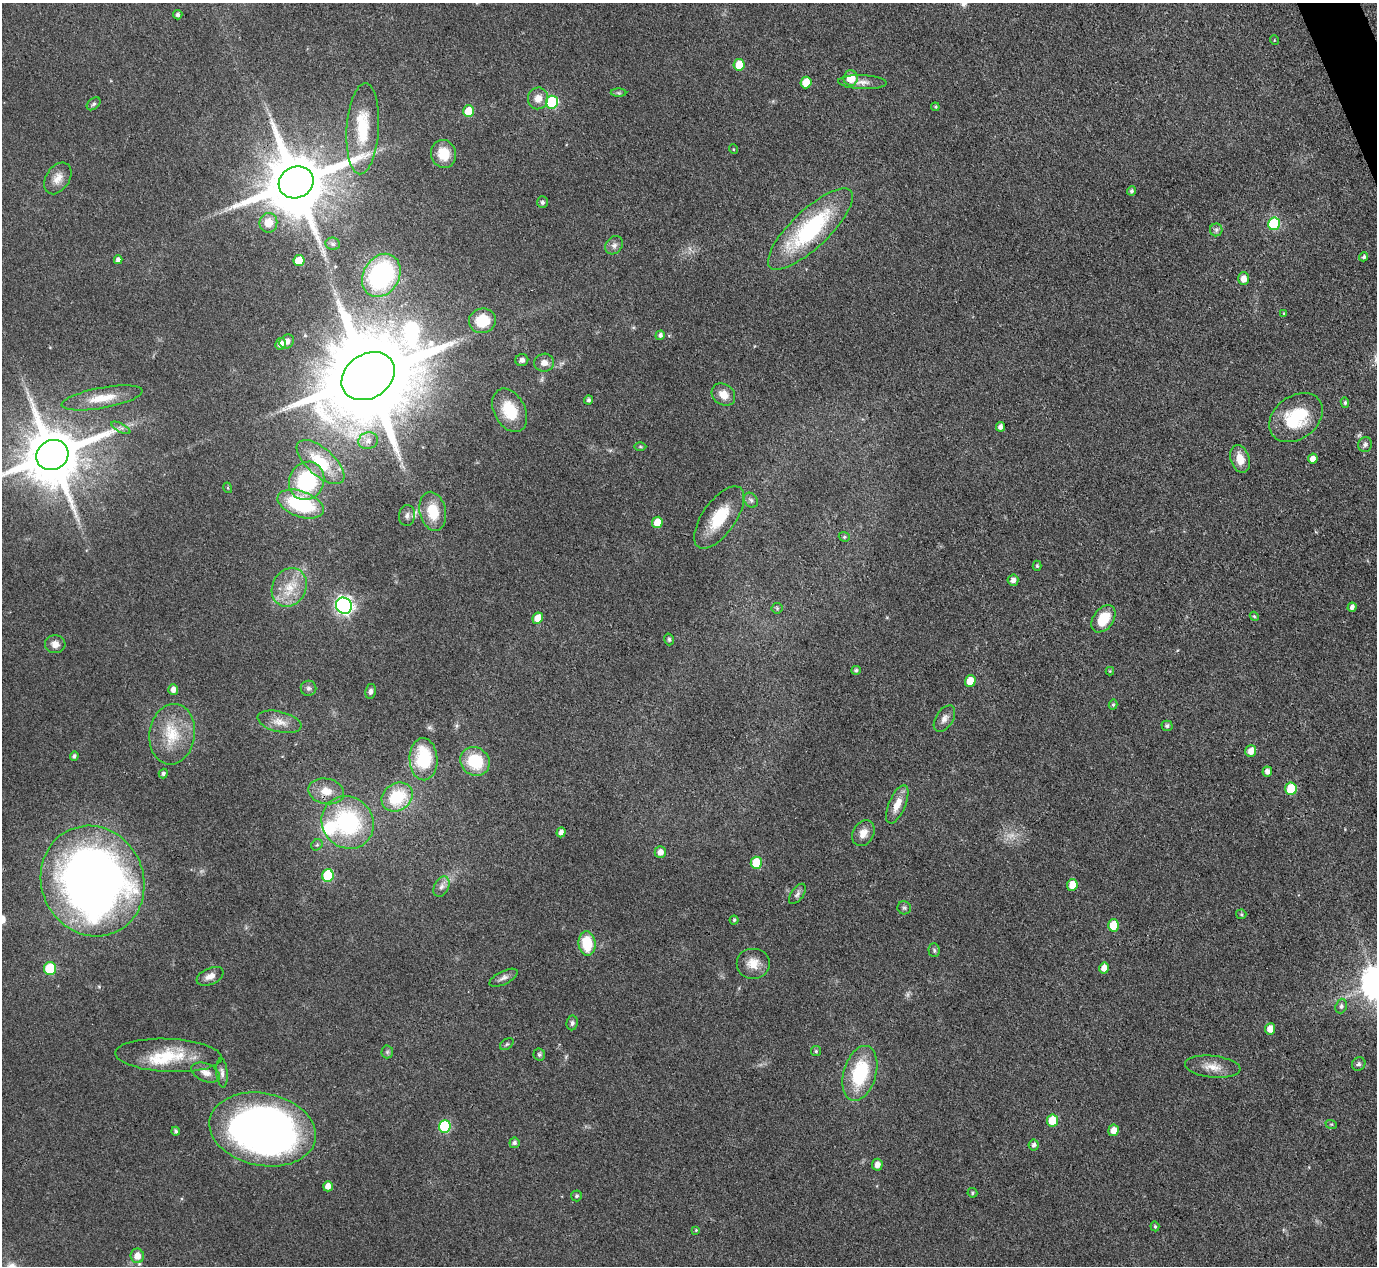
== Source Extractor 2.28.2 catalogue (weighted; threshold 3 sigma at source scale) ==
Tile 10 of 4 x 4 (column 2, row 3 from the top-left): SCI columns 1376-2750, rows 1547-2810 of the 5500 x 5490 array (HDU 1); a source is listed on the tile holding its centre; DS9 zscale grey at full resolution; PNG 1379 x 1268 px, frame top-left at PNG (2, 3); each listed source drawn as its Kron ellipse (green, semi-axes under 4 px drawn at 4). Shown black and unused: <1% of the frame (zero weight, under 3 of 4 exposures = <1% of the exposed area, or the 3 px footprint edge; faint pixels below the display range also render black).
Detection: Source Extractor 2.28.2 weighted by HDU 2 'WHT'; one run over the whole footprint, this tile lists its part. Background 0.042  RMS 0.0051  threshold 0.0229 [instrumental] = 3 sigma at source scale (4.5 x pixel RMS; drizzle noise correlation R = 1.50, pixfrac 1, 0.05/0.05 arcsec/px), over >= 5 px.
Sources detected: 150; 3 too faint to see at this stretch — neither listed nor drawn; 3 inside a brighter listed object's ellipse — not listed separately; the other 144 listed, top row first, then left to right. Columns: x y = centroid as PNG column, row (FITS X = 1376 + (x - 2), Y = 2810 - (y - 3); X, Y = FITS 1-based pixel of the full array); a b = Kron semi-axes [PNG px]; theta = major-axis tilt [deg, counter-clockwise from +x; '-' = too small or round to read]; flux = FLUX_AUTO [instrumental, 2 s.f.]
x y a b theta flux
178 15 5 5 - 1.4
1274 40 5 3 - 0.43
739 65 6 5 - 11
851 78 7 7 - 9
806 82 6 5 - 10
862 82 24 7 -2 4.2
619 93 8 4 0 0.9
538 98 11 10 - 5.1
552 102 6 6 - 40
94 104 8 5 40 1.1
935 107 4 4 - 0.56
468 111 6 5 - 10
363 129 45 16 86 24
733 149 5 3 - 0.44
443 154 14 12 -73 11
58 178 17 11 56 5.5
296 182 18 15 25 5100
1131 191 4 4 - 0.99
542 202 6 5 - 1.3
268 223 10 9 - 7
1274 224 6 6 - 40
810 229 56 18 44 59
1216 230 6 6 - 1.3
333 244 7 6 - 1.2
614 245 10 8 50 2.2
1364 257 5 4 - 1.1
118 260 4 4 - 1.9
299 261 5 5 - 12
381 275 23 18 59 69
1243 279 6 5 - 4.6
1284 314 4 3 - 0.56
482 321 13 12 - 12
660 335 5 4 - 1.5
287 341 8 6 36 2.5
280 344 6 5 - 3.3
522 360 6 6 - 1.8
544 363 10 9 - 3.4
368 376 28 22 33 10000
723 395 12 10 -37 5.2
102 398 41 10 10 12
588 400 4 4 - 1.1
1345 403 5 4 - 0.86
510 410 23 15 -62 17
1296 418 29 21 37 28
1001 427 5 4 - 2.2
121 428 10 3 -28 1.1
368 441 10 8 15 3.4
1365 444 7 6 - 1.5
640 446 6 4 -1 0.66
52 455 16 15 - 4000
1240 459 14 9 -73 7.1
1313 459 5 4 - 3
321 462 29 13 -41 22
307 481 19 17 63 41
228 488 5 3 - 0.48
751 500 8 6 -51 1.4
301 504 24 13 -20 40
433 511 20 13 -77 14
407 516 10 8 81 2.4
719 517 36 16 55 19
657 522 6 5 - 8.6
844 537 6 4 -20 0.73
1037 566 5 4 - 0.76
1013 580 6 5 - 2.5
289 587 20 16 61 12
344 606 8 7 - 200
1352 607 5 4 - 1.9
777 608 5 5 - 0.71
1254 616 4 3 - 0.56
538 618 6 5 - 7.3
1103 619 15 10 54 14
669 639 6 4 -74 0.9
55 644 10 9 - 4
856 670 5 4 - 1.1
1110 671 4 4 - 0.45
970 681 6 5 - 9.8
308 688 8 7 - 1.4
173 690 5 5 - 3.1
371 691 7 5 78 1.4
1113 705 5 4 - 0.78
944 719 15 8 57 3.2
279 722 22 10 -13 5.6
1167 726 5 5 - 1.2
172 734 30 22 82 19
1251 751 6 5 - 4
74 756 4 4 - 1.1
424 759 21 14 -88 29
475 761 15 14 - 22
1267 772 5 5 - 2.5
163 774 5 4 - 1.2
1291 789 6 5 - 18
326 791 18 13 -12 7.7
397 797 16 13 35 23
897 804 20 8 67 7.3
348 822 27 25 -46 55
561 832 5 4 - 2.2
863 833 14 10 59 4.8
317 845 6 5 - 0.9
660 852 6 5 - 3.3
756 863 6 5 - 18
328 875 6 6 - 30
93 881 56 51 -67 410
1072 885 6 5 - 7.7
441 887 11 7 62 2.6
797 894 12 6 54 1.7
904 908 6 6 - 1
1241 914 5 4 - 0.7
734 920 4 4 - 0.77
1113 925 6 5 - 12
587 943 12 8 -84 17
934 950 7 5 -87 1
753 963 17 15 0 7.2
1104 968 5 5 - 4.9
50 969 6 6 - 25
210 976 14 8 24 3.6
503 978 15 6 27 2.4
1341 1006 7 5 71 1.3
572 1023 7 5 82 1.4
1270 1029 6 5 - 5.4
507 1044 7 5 36 0.96
816 1051 5 5 - 0.8
387 1052 6 6 - 1
168 1055 53 16 -3 23
539 1055 6 6 - 1.1
1359 1064 7 6 - 1.3
1213 1067 28 11 -6 7.1
206 1073 15 9 -23 3.9
222 1073 15 5 -85 2
860 1073 28 16 74 34
1052 1120 6 5 - 12
1331 1124 6 4 -17 0.65
445 1127 6 6 - 40
263 1129 54 36 -11 330
1113 1130 6 5 - 4.2
176 1131 4 4 - 1.1
514 1143 5 5 - 1.4
1034 1145 5 5 - 1.6
877 1165 6 5 - 3.3
328 1186 5 5 - 3.8
972 1193 5 4 - 0.71
576 1196 5 5 - 1.1
1155 1226 5 4 - 0.63
696 1230 4 4 - 0.43
137 1256 7 7 - 4.9
Overlapping masked pixels (flux is a lower limit): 1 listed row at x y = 296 182
Isophote crosses this tile's border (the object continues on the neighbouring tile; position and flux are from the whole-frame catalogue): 1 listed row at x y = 52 455